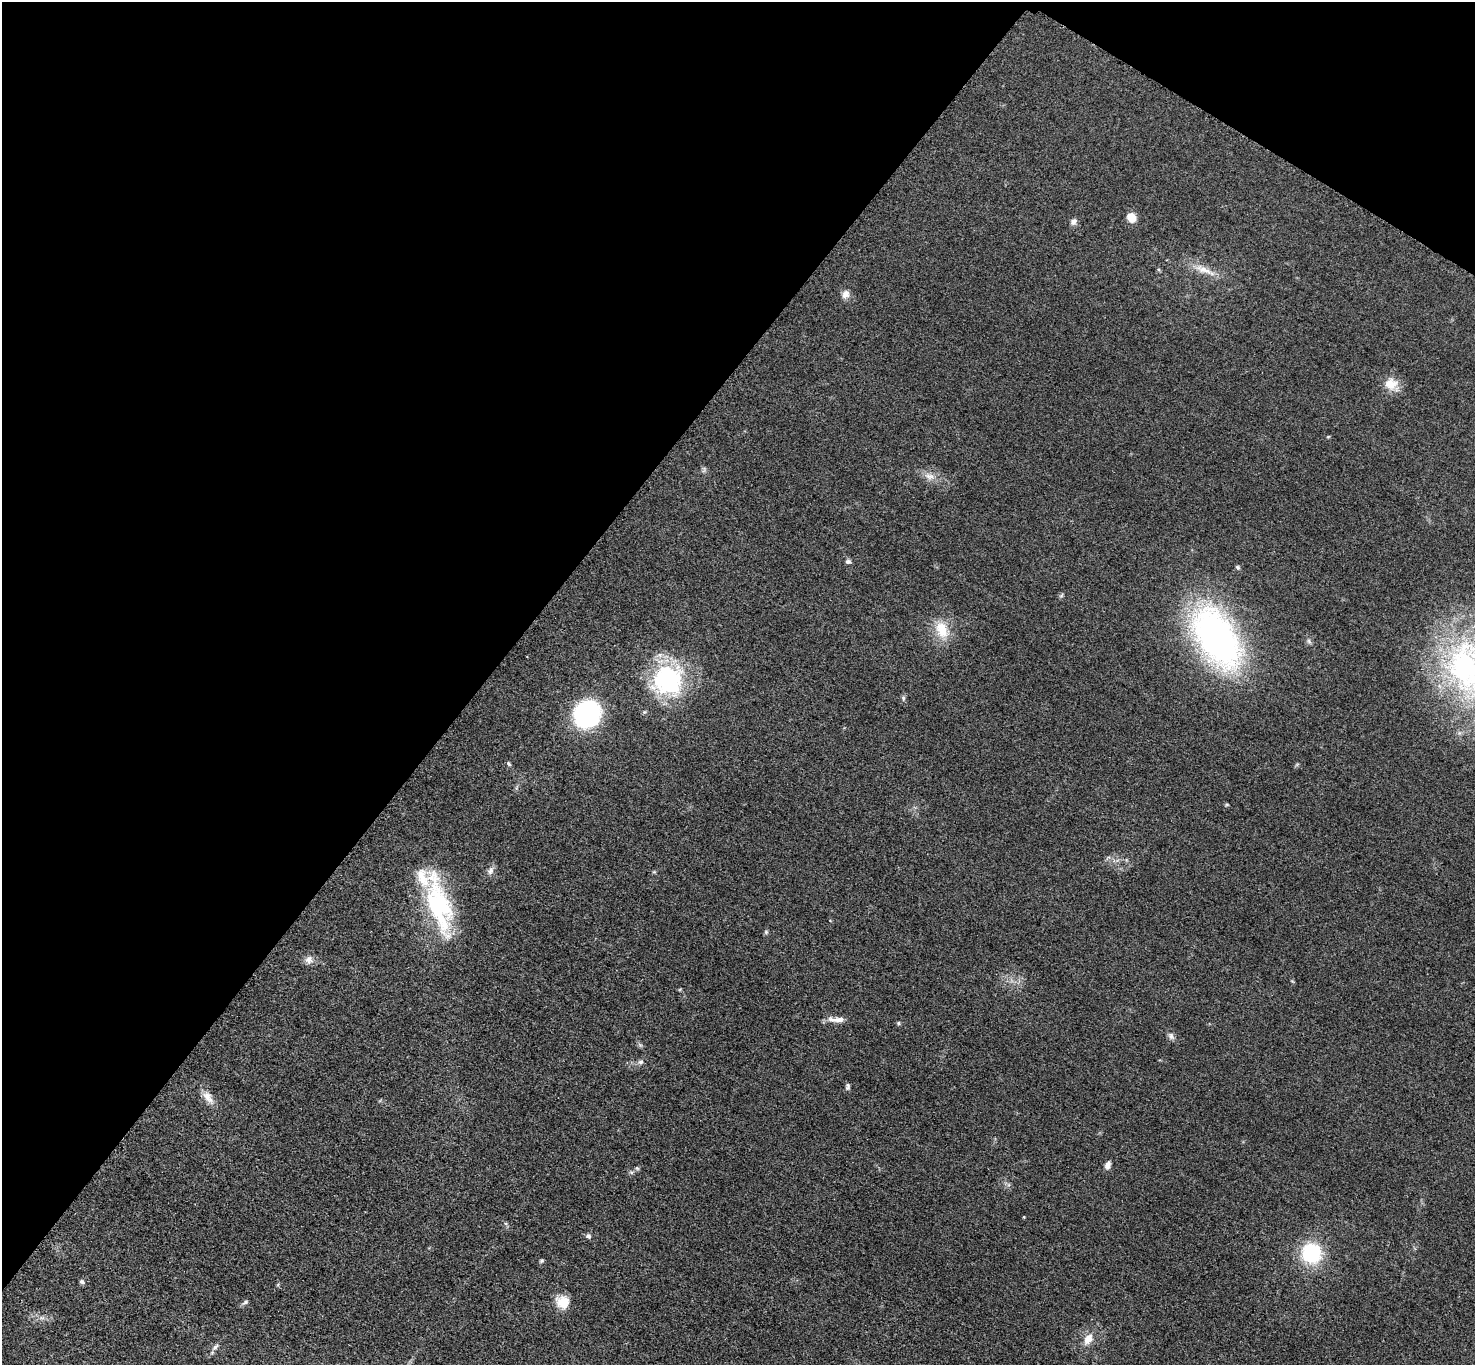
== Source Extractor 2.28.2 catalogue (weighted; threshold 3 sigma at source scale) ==
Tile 2 of 4 x 4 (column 2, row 1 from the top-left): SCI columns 1486-2958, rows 4251-5613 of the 5911 x 5916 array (HDU 1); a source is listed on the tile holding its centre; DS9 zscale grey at full resolution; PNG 1477 x 1367 px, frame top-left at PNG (2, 2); no overlay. Shown black and unused: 36% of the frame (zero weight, under 3 of 5 exposures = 1% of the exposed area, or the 3 px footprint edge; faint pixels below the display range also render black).
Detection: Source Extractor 2.28.2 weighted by HDU 2 'WHT'; one run over the whole footprint, this tile lists its part. Background 0.0534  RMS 0.0058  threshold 0.0261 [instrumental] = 3 sigma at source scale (4.5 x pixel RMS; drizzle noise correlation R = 1.50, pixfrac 1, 0.05/0.05 arcsec/px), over >= 5 px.
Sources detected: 42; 1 inside a brighter listed object's ellipse — not listed separately; the other 41 listed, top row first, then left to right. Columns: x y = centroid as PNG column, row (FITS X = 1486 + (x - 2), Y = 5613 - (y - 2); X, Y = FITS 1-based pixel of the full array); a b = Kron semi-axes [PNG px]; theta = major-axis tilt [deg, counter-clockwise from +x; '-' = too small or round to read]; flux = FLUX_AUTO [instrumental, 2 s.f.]
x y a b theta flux
1131 217 9 8 - 7.8
1073 221 9 7 51 2.3
1204 270 31 9 -23 8.5
845 294 11 9 58 3.4
1391 384 20 16 -32 8.7
1328 437 5 3 - 0.54
704 470 10 3 79 0.89
929 476 16 9 -19 4.9
848 561 7 6 - 1.3
1238 567 6 5 - 0.91
1061 595 7 4 46 0.9
942 629 25 15 -69 14
1217 638 54 30 -59 250
1309 641 7 5 -49 1.4
1465 668 83 58 -83 160
668 680 36 35 - 69
903 698 7 5 83 1.2
644 712 6 5 - 0.87
587 714 22 20 50 89
508 764 7 5 -54 0.97
1227 805 6 4 -18 0.65
490 871 12 8 69 2.7
439 904 70 23 -75 73
766 932 6 6 - 0.92
309 960 11 10 - 3.4
836 1019 23 6 -3 4.9
898 1023 5 5 - 0.75
1171 1036 11 7 -55 2.1
641 1062 7 6 - 1.7
848 1086 9 5 88 1.3
208 1097 20 10 -50 5.8
1108 1165 9 7 74 2.6
637 1168 6 5 - 0.86
588 1236 6 6 - 1.6
1311 1253 21 20 - 38
542 1261 6 4 28 0.85
82 1282 7 5 -27 1.3
245 1302 9 5 39 1.4
562 1302 17 16 - 9.2
1088 1339 13 8 59 6.5
215 1347 9 6 45 1.7
Isophote crosses this tile's border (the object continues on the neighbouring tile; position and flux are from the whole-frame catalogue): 1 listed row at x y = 1465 668